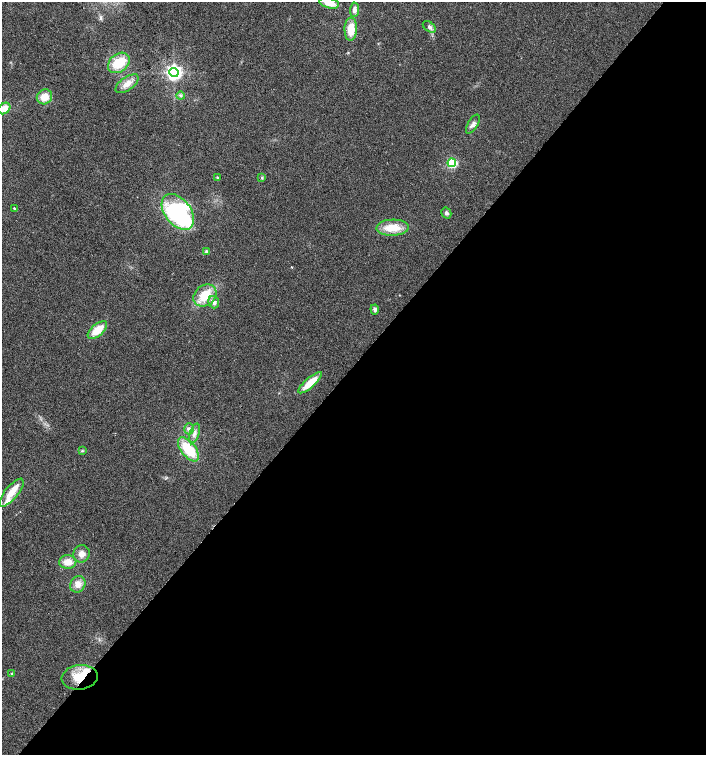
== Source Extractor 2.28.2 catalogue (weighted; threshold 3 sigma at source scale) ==
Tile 12 of 4 x 4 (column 4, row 3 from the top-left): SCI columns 4389-5796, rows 1510-3014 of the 6025 x 6023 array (HDU 1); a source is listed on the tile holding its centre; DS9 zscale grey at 2 x 2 block average (1 PNG px = mean of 2 x 2 image px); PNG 708 x 757 px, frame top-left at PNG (2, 2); each listed source drawn as its Kron ellipse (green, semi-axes under 4 px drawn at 4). Shown black and unused: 52% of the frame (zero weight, under 2 of 3 exposures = <1% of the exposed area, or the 3 px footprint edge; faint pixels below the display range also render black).
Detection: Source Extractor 2.28.2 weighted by HDU 2 'WHT'; one run over the whole footprint, this tile lists its part. Background 0.0301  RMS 0.0063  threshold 0.0283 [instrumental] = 3 sigma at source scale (4.5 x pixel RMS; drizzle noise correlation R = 1.50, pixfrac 1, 0.0396/0.0396 arcsec/px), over >= 5 px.
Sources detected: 38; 1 inside a brighter object's white glare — neither listed nor drawn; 3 inside a brighter listed object's ellipse — not listed separately; the other 34 listed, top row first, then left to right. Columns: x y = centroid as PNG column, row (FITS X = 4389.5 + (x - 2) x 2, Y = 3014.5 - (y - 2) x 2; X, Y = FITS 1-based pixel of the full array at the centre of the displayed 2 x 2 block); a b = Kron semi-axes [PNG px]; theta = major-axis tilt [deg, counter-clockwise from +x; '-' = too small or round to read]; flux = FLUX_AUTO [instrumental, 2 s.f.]
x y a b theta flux
329 3 10 5 -13 18
354 10 7 4 87 6.8
429 27 7 4 -38 4.2
351 29 11 6 88 26
119 63 12 9 40 37
174 72 4 4 - 490
127 84 13 6 35 13
181 96 4 3 - 2
44 97 8 7 - 18
4 109 6 5 - 16
473 124 10 5 59 5.9
452 163 4 3 - 140
217 178 3 3 - 1.3
262 178 4 3 - 1.6
14 208 2 2 - 2
178 212 20 13 -52 220
446 213 5 4 - 3.8
393 228 16 8 2 29
206 251 4 4 - 2
205 296 12 10 39 39
214 302 6 5 - 7.3
375 309 5 4 - 4.2
97 330 12 6 41 27
310 383 15 5 41 29
189 429 6 5 - 4.1
194 433 10 4 71 6.7
188 449 14 7 -51 54
83 451 3 2 - 1.2
11 493 17 6 50 19
82 554 9 8 - 10
68 562 8 7 - 15
78 584 8 7 - 12
12 673 3 3 - 1.2
80 677 18 12 8 37
Overlapping masked pixels (flux is a lower limit): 1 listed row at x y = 80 677
Isophote crosses this tile's border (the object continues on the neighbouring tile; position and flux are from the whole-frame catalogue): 2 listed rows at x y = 329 3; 4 109